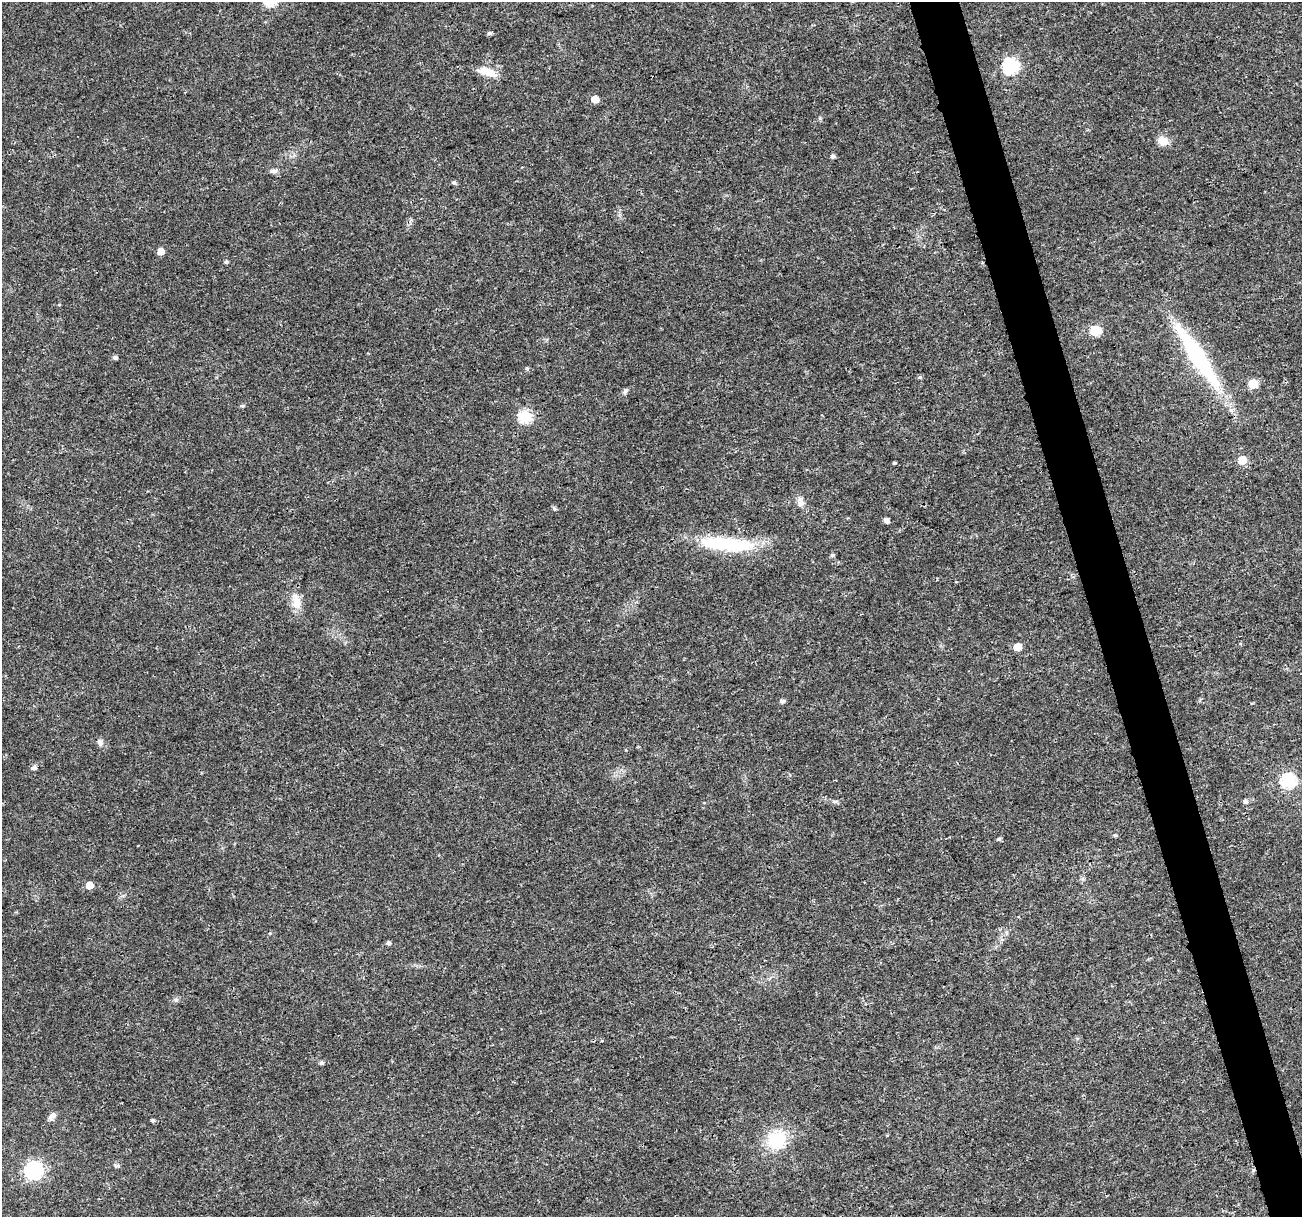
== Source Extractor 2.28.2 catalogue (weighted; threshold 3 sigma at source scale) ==
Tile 6 of 4 x 4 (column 2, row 2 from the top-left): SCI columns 1312-2611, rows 2541-3755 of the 5216 x 5025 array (HDU 1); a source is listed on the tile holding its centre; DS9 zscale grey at full resolution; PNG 1304 x 1219 px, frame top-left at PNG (2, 2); no overlay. Shown black and unused: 4% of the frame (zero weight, under 3 of 4 exposures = <1% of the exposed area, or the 3 px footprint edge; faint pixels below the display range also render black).
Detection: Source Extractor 2.28.2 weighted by HDU 2 'WHT'; one run over the whole footprint, this tile lists its part. Background 0.0139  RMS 0.0023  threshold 0.0104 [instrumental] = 3 sigma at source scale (4.5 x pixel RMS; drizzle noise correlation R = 1.50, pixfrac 1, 0.0396/0.0396 arcsec/px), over >= 5 px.
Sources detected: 44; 2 inside a brighter listed object's ellipse — not listed separately; the other 42 listed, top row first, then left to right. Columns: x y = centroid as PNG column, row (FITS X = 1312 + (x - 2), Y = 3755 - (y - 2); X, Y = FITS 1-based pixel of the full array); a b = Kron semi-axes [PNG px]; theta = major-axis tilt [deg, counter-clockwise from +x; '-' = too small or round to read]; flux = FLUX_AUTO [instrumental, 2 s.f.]
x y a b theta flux
489 33 6 4 25 0.52
1011 66 7 7 - 44
488 72 24 10 -19 3.2
595 99 5 5 - 3
1163 141 13 10 -30 2.2
833 157 5 4 - 0.58
273 171 11 6 1 0.76
454 183 5 5 - 0.49
161 251 5 5 - 2.6
226 262 5 4 - 0.46
1095 331 10 9 - 3.8
115 357 5 4 - 0.66
1198 357 92 16 -57 25
527 368 3 3 - 0.84
920 377 6 4 -2 0.37
1253 384 6 5 - 8.6
625 391 8 5 58 0.58
242 406 5 4 - 0.34
525 417 6 6 - 28
1242 460 5 5 - 5.2
894 463 4 3 - 0.3
800 504 11 7 52 1
554 508 6 5 - 0.43
886 521 5 4 - 1.1
726 544 65 14 -5 18
832 555 5 5 - 0.4
297 603 17 12 -84 2.7
1017 647 5 5 - 3.9
782 701 5 5 - 0.67
100 742 10 7 -68 0.86
34 768 6 5 - 0.69
1289 781 7 6 - 35
1245 801 7 5 -33 0.46
1115 835 5 4 - 0.35
999 839 5 4 - 0.46
89 885 5 5 - 3.3
388 943 5 4 - 0.59
321 1063 5 4 - 0.55
52 1116 13 6 65 0.95
152 1120 4 4 - 0.46
777 1140 20 18 52 11
34 1170 7 7 - 71
Unlisted compact peaks at least as high as the median listed source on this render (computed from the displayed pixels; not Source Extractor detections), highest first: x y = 176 1000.